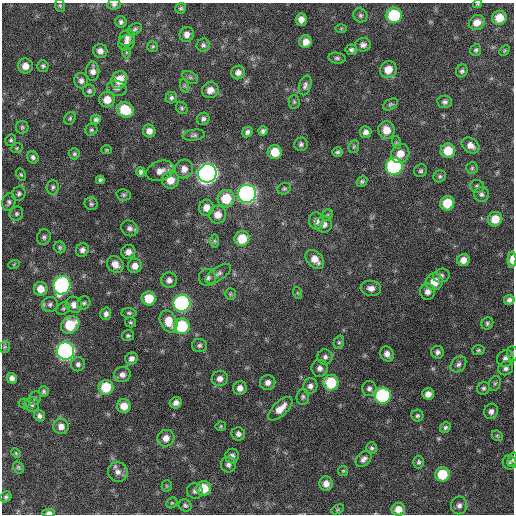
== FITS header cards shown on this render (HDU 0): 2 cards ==
NAXIS1  =                  512 / Axis length
NAXIS2  =                  512 / Axis length

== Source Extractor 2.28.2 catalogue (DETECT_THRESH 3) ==
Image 512 x 512 px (HDU 0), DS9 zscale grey, 1 PNG px = 1 image px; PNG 516 x 516 px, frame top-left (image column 1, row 512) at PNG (2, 3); each listed source drawn as its Kron ellipse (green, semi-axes under 4 px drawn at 4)
Background 644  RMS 19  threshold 58.3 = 3 sigma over >= 5 px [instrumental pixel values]
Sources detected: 207; all 207 listed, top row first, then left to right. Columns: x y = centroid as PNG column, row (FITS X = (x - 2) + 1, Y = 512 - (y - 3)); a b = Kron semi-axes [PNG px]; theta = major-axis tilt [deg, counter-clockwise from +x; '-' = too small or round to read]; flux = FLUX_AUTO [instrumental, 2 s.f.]
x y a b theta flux
114 4 7 5 6 3400
478 4 4 3 - 1300
60 6 6 5 - 2000
181 8 6 5 - 2500
360 15 7 6 - 3000
394 15 8 7 - 72000
499 18 7 7 - 22000
301 19 6 5 - 8200
121 22 6 5 - 3400
477 23 8 7 - 13000
341 28 6 4 1 1500
135 29 7 5 30 2700
187 34 7 7 - 8100
127 38 8 7 - 6600
127 42 8 7 - 4600
306 42 6 6 - 11000
203 45 6 6 - 3600
363 45 8 6 1 4900
153 46 5 5 - 2000
351 50 6 5 - 3300
476 50 6 5 - 2700
100 51 7 7 - 7400
504 51 6 4 45 1600
126 52 6 4 -89 1900
337 58 8 5 -7 3200
25 66 7 7 - 12000
43 66 6 5 - 2800
388 69 8 8 - 17000
93 71 10 6 89 7500
462 71 6 6 - 3300
238 72 7 6 - 6500
190 77 8 5 -29 3000
119 80 9 7 59 21000
81 81 8 7 - 5400
305 85 10 6 73 4300
185 86 7 4 -71 2000
117 88 10 7 -13 4700
210 90 8 8 - 11000
89 91 6 6 - 2800
171 98 6 5 - 3100
107 99 8 7 - 16000
294 102 7 5 -89 2100
445 102 7 6 - 4000
390 104 8 5 30 2600
182 108 6 5 - 2300
125 110 9 7 -34 39000
70 118 7 5 59 2200
96 119 5 4 - 3600
203 119 6 6 - 3800
22 127 6 6 - 2700
91 130 6 5 - 2500
386 130 9 8 - 16000
149 131 6 6 - 8300
263 131 4 4 - 3400
247 132 5 5 - 3700
366 132 6 5 - 5700
194 135 11 5 7 3600
11 140 6 5 - 2300
396 142 6 4 -72 1700
301 144 7 6 - 3300
471 145 9 7 -35 8700
354 147 7 5 69 2200
17 148 6 4 23 1900
106 150 5 4 - 1700
448 151 7 7 - 24000
275 152 7 7 - 23000
337 152 5 5 - 2800
74 154 5 5 - 2500
400 154 10 8 56 14000
33 157 6 5 - 3700
394 166 8 8 - 240000
472 168 6 6 - 2200
184 169 9 9 - 9600
160 171 14 9 19 12000
421 171 7 6 - 2900
141 172 5 4 - 3300
207 173 9 9 - 880000
21 175 6 4 -62 2000
440 176 6 5 - 2600
100 180 4 4 - 2600
170 180 8 8 - 17000
362 182 6 5 - 2500
477 186 7 6 - 3100
53 187 7 6 - 3100
284 189 7 5 24 2500
19 194 7 6 - 3300
247 194 9 9 - 500000
481 194 7 7 - 4000
124 195 7 5 -13 2700
226 199 9 8 - 36000
9 202 9 6 72 3700
447 203 7 7 - 32000
91 204 7 6 - 3000
206 208 8 7 - 11000
16 214 7 6 - 3100
218 215 9 8 - 12000
327 215 6 5 - 2100
495 219 7 7 - 20000
316 221 8 7 - 7200
324 224 8 8 - 7000
130 228 9 7 -33 5300
44 237 8 6 67 3400
242 239 8 7 - 29000
214 241 6 4 -90 2300
60 247 6 5 - 2400
82 250 7 6 - 5200
128 252 7 6 - 8100
315 259 11 7 -47 13000
512 259 8 4 87 12000
463 260 6 6 - 9800
14 264 6 3 20 1300
115 264 9 7 -45 12000
135 266 7 7 - 9600
218 274 15 6 34 5700
441 276 8 7 - 4000
208 277 9 8 - 5500
169 280 7 7 - 6400
434 282 9 8 - 22000
62 285 9 8 - 240000
371 288 10 7 -6 7900
41 289 7 7 - 14000
428 292 8 7 - 6900
298 293 6 4 -71 1500
230 294 6 5 - 2400
149 298 7 7 - 30000
509 300 5 5 - 4300
84 303 7 6 - 3000
182 303 8 8 - 320000
50 304 8 7 - 4100
74 305 8 8 - 8900
63 308 7 5 42 2700
129 313 7 4 0 2400
106 314 6 5 - 4400
169 321 11 8 -66 21000
131 322 6 5 - 2100
487 323 6 5 - 2700
70 325 10 8 38 42000
182 326 8 8 - 72000
128 336 6 5 - 2300
339 342 7 5 75 2300
199 345 7 6 - 3300
5 347 6 5 - 2200
478 350 6 5 - 2400
65 351 8 8 - 430000
437 352 6 6 - 3800
387 354 8 6 -55 6900
512 354 7 5 -89 2500
325 357 7 7 - 4400
505 358 9 8 - 6300
131 359 6 6 - 6100
78 364 7 7 - 3900
458 364 9 6 47 4800
319 368 8 8 - 5900
506 368 8 7 - 4700
122 375 8 7 - 6400
12 378 5 5 - 5600
220 379 8 7 - 7800
268 382 8 7 - 6800
331 383 8 7 - 53000
495 383 7 5 72 2300
310 386 8 7 - 5300
106 387 7 7 - 41000
240 388 7 6 - 7900
483 388 6 6 - 3000
369 389 7 7 - 4500
44 391 5 5 - 2600
428 394 6 5 - 8200
383 396 8 8 - 150000
303 397 8 6 85 3400
35 398 7 5 66 2400
24 403 5 5 - 2100
176 403 6 5 - 6100
32 404 7 7 - 4100
124 406 7 7 - 15000
280 409 15 7 44 15000
491 411 8 7 - 5800
39 416 6 5 - 4300
417 416 6 6 - 2700
61 426 7 7 - 8800
221 426 5 4 - 1600
445 427 6 5 - 2800
238 434 7 6 - 4900
497 436 6 5 - 1800
166 438 8 8 - 9900
372 448 6 5 - 2700
16 453 5 4 - 1600
232 456 7 7 - 5300
364 459 9 6 44 5300
512 460 7 4 73 2200
419 462 6 5 - 2800
509 462 7 6 - 3000
228 465 7 7 - 4800
18 467 6 5 - 2300
343 471 5 5 - 1700
118 472 10 9 - 8400
442 474 7 7 - 40000
326 484 7 6 - 9500
167 486 5 5 - 1700
204 488 7 7 - 27000
195 491 8 7 - 4500
6 497 6 5 - 2900
172 503 6 5 - 1800
185 505 7 6 - 2900
459 505 9 8 - 5500
338 509 6 4 31 1600
398 509 7 6 - 11000
49 513 6 4 -1 4500
At the frame edge (FLAGS 8, measured only in part): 6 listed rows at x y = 114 4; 478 4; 512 259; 512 354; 512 460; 49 513